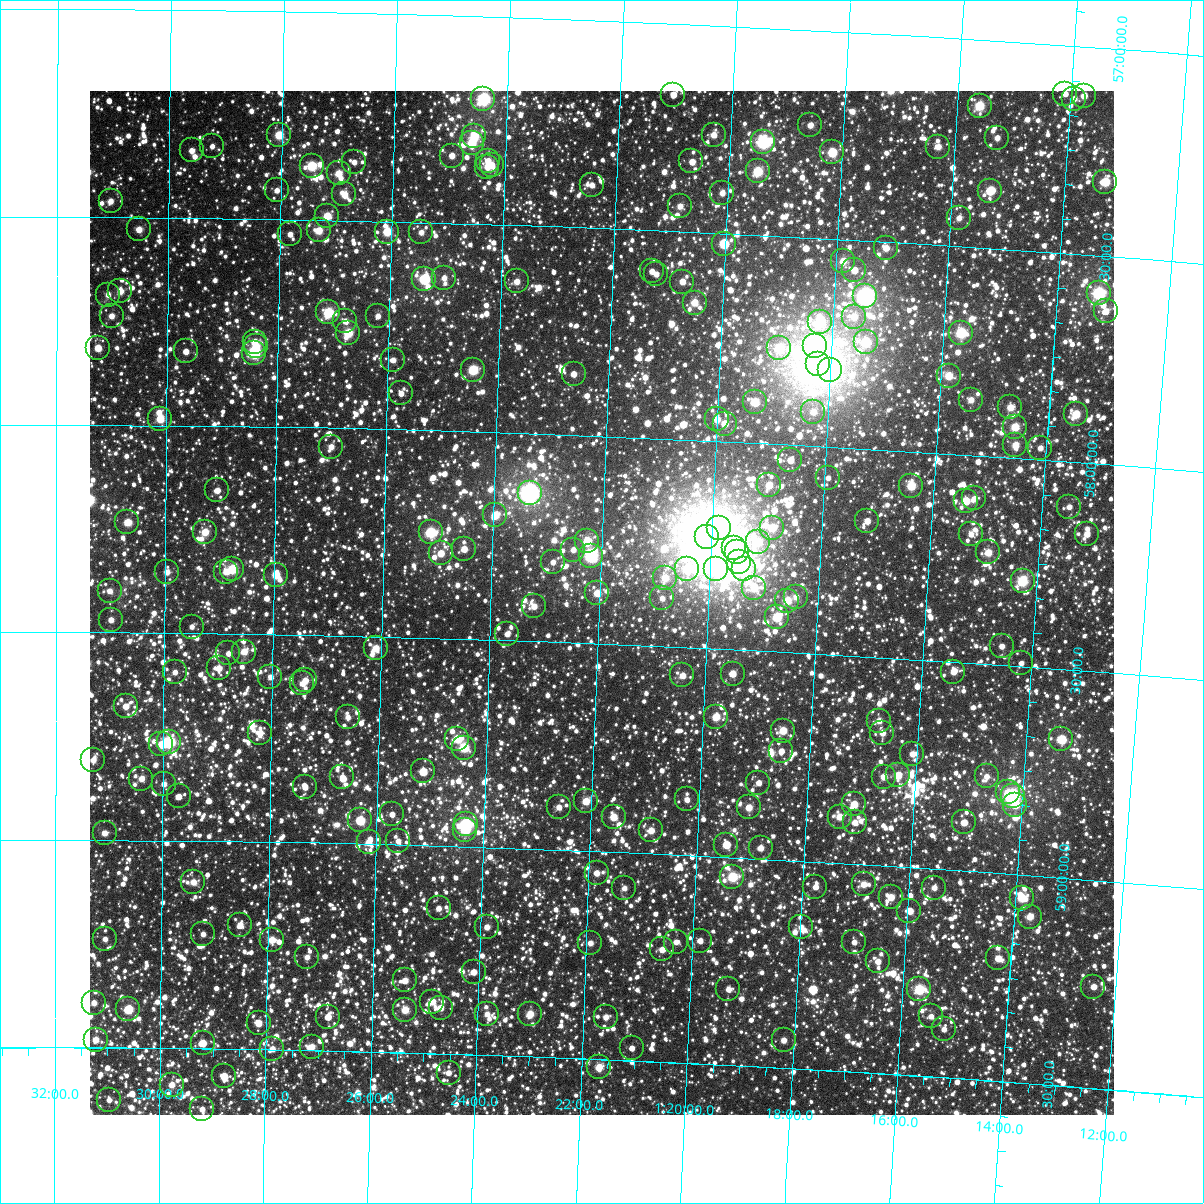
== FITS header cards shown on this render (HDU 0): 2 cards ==
NAXIS1  =                 1024
NAXIS2  =                 1024

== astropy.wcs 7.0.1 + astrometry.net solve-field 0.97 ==
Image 1024 x 1024 px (HDU 0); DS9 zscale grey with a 90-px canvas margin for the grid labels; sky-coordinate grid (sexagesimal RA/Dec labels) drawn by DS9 from the SOLVED WCS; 257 Tycho-2 reference stars matched to detected sources circled (green)
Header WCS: RA---TAN-SIP/DEC--TAN-SIP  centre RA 01:21:58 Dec +58:24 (20.49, +58.40 deg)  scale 8.67 arcsec/px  FOV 148.0' x 148.0'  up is +178 deg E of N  parity flipped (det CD > 0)
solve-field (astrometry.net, Tycho-2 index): VERIFIED the header's WCS against the Tycho-2 star catalogue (verified at 6 index scales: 16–257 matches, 0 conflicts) and refined it, rather than solving blind
Solved WCS: RA---TAN-SIP/DEC--TAN-SIP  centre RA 01:21:58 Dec +58:24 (20.49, +58.40 deg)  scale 8.67 arcsec/px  FOV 148.0' x 148.0'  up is +178 deg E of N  parity flipped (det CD > 0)
The solver's refit moves the header's centre by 0.17 arcsec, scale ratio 1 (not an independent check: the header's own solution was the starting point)
Tycho-2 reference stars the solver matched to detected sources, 257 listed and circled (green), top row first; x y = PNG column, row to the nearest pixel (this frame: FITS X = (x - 90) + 1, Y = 1024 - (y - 91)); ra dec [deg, ICRS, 3 dp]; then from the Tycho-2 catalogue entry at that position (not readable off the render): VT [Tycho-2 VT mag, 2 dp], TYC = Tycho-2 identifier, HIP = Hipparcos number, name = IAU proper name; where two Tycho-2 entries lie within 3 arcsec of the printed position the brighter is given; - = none
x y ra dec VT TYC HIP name
1065 94 18.525 +57.117 11.44 3677-1737-1 - -
673 95 20.262 +57.172 11.38 3678-1769-1 - -
1084 96 18.442 +57.118 10.22 3677-1721-1 - -
483 99 21.105 +57.198 7.58 3678-899-1 6571 -
1074 99 18.484 +57.126 10.73 3677-1881-1 - -
980 106 18.901 +57.158 8.78 3677-1635-1 5887 -
810 125 19.647 +57.229 10.27 3677-1571-1 - -
279 135 22.011 +57.297 9.09 3678-1225-1 - -
714 135 20.074 +57.263 10.47 3678-1149-1 - -
474 136 21.141 +57.289 8.97 3678-1209-1 - -
997 138 18.814 +57.233 10.92 3677-1791-1 - -
763 142 19.852 +57.274 7.62 3677-2031-1 6189 -
472 143 21.151 +57.306 9.52 3678-1407-1 - -
212 146 22.308 +57.327 11.76 3678-691-1 - -
938 147 19.073 +57.263 10.37 3677-1781-1 - -
192 150 22.400 +57.338 10.80 3678-1201-1 - -
832 152 19.543 +57.291 8.79 3677-1649-1 - -
452 156 21.238 +57.337 10.48 3678-1912-1 - -
488 161 21.077 +57.347 10.31 3678-737-1 - -
691 161 20.170 +57.328 10.48 3678-1453-1 6290 -
354 162 21.673 +57.359 11.05 3678-1141-1 - -
492 165 21.058 +57.358 10.72 3678-1105-1 - -
312 166 21.863 +57.370 8.72 3678-1437-1 - -
487 167 21.079 +57.361 10.62 3678-741-1 - -
758 171 19.870 +57.346 8.77 3677-1463-1 - -
339 173 21.742 +57.387 9.76 3678-905-1 - -
1105 182 18.320 +57.321 8.86 3677-1959-1 - -
592 185 20.609 +57.397 10.74 3678-1271-1 - -
277 190 22.017 +57.431 11.27 3678-1991-1 - -
990 191 18.830 +57.361 9.74 3677-1549-1 - -
722 193 20.025 +57.402 10.90 3678-1251-1 - -
344 194 21.714 +57.437 10.01 3678-1535-1 6747 -
111 201 22.760 +57.461 10.69 3678-985-1 - -
680 206 20.211 +57.439 10.33 3678-675-1 - -
327 216 21.789 +57.490 9.47 3678-1529-1 - -
959 218 18.962 +57.431 10.61 3677-1365-1 - -
139 229 22.633 +57.529 10.23 3678-1049-1 - -
319 230 21.825 +57.525 9.63 3678-1379-1 - -
387 232 21.518 +57.524 9.18 3678-1041-1 - -
421 232 21.366 +57.524 10.67 3678-1163-1 - -
290 234 21.953 +57.536 11.40 3678-1257-1 - -
724 244 20.006 +57.525 9.98 3678-224-1 - -
886 248 19.278 +57.514 10.22 3677-1181-1 - -
843 261 19.469 +57.551 9.85 3677-1016-1 - -
854 270 19.415 +57.572 11.16 3677-1009-1 - -
652 271 20.324 +57.599 10.92 3678-336-1 - -
656 274 20.304 +57.605 11.18 3678-528-1 - -
444 278 21.257 +57.632 10.80 3678-582-1 - -
424 279 21.345 +57.637 8.66 3678-305-1 - -
517 281 20.930 +57.635 10.26 3678-9-1 - -
682 282 20.185 +57.620 10.44 3678-524-1 - -
120 291 22.713 +57.677 10.09 3678-323-1 - -
1099 293 18.312 +57.589 7.62 3677-784-1 - -
108 295 22.769 +57.687 10.83 3678-399-1 - -
865 296 19.360 +57.632 6.88 3677-1107-1 6027 -
695 303 20.126 +57.669 9.72 3678-338-1 - -
1106 311 18.276 +57.632 10.97 3677-682-1 - -
328 312 21.775 +57.722 8.56 3678-309-1 6775 -
112 316 22.752 +57.738 10.62 3678-290-1 - -
378 316 21.551 +57.728 11.47 3678-310-1 - -
854 317 19.407 +57.683 10.44 3677-1144-1 - -
345 321 21.697 +57.742 10.59 3678-363-1 - -
820 322 19.555 +57.701 8.96 3677-1010-1 - -
348 333 21.683 +57.770 8.99 3678-502-1 - -
961 333 18.919 +57.707 8.28 3677-744-1 - -
255 342 22.105 +57.796 10.06 3678-166-1 - -
866 342 19.346 +57.743 8.98 3677-1118-1 - -
256 346 22.097 +57.807 10.06 3678-291-1 - -
815 346 19.572 +57.760 10.16 3677-1134-1 - -
98 348 22.814 +57.815 9.82 3678-25-1 - -
779 348 19.734 +57.768 9.33 3677-988-1 - -
186 351 22.416 +57.822 10.74 3678-44-1 - -
254 353 22.107 +57.822 8.05 3678-534-1 6871 -
393 360 21.477 +57.833 11.09 3678-382-1 - -
818 364 19.558 +57.803 6.70 3677-992-1 6093 -
473 370 21.113 +57.852 8.65 3678-467-1 - -
830 370 19.500 +57.814 10.58 3677-1131-1 - -
574 374 20.659 +57.853 10.94 3678-551-1 - -
949 376 18.963 +57.812 9.33 3677-755-1 5904 -
401 393 21.438 +57.913 11.69 3678-209-1 - -
971 400 18.856 +57.867 10.28 3677-822-1 - -
755 402 19.833 +57.902 9.38 3677-979-1 - -
1010 407 18.675 +57.879 10.13 3677-580-1 - -
813 412 19.566 +57.918 10.75 3677-1169-1 - -
1076 414 18.377 +57.884 9.20 3677-647-1 - -
160 419 22.529 +57.984 9.33 3678-602-1 - -
717 419 20.001 +57.948 10.36 3678-252-1 - -
725 424 19.965 +57.957 10.37 3677-935-1 - -
1015 427 18.648 +57.925 9.25 3677-798-1 - -
1015 445 18.641 +57.968 9.84 3677-719-1 - -
331 447 21.750 +58.045 10.33 3678-374-1 - -
1040 448 18.527 +57.971 11.07 3677-854-1 - -
790 460 19.658 +58.037 10.83 3677-1171-1 - -
828 478 19.483 +58.075 11.36 3677-1052-1 - -
769 485 19.750 +58.100 9.81 3677-1056-1 - -
911 486 19.102 +58.082 9.08 3677-767-1 - -
217 490 22.264 +58.155 11.26 3682-2225-1 - -
530 493 20.839 +58.143 6.40 3682-2261-1 6486 -
974 498 18.812 +58.103 10.69 3677-713-1 - -
966 501 18.850 +58.111 9.49 3677-913-1 - -
1069 507 18.378 +58.108 10.73 3677-769-1 - -
495 515 20.993 +58.199 9.49 3682-2056-1 - -
867 521 19.293 +58.173 10.72 3681-1750-1 - -
127 522 22.674 +58.234 9.64 3682-2036-1 - -
719 528 19.966 +58.208 7.04 3681-1736-1 6229 -
772 528 19.725 +58.202 9.61 3681-1664-1 - -
205 532 22.319 +58.256 9.64 3682-2112-1 - -
431 532 21.286 +58.245 8.41 3682-2284-1 6637 -
971 534 18.817 +58.190 11.01 3681-97-1 - -
1087 534 18.288 +58.170 10.80 3681-21-1 - -
707 537 20.020 +58.232 5.07 3682-2389-1 6242 -
587 541 20.567 +58.254 9.33 3682-2087-1 - -
758 542 19.786 +58.238 9.75 3681-1617-1 6170 -
734 548 19.892 +58.256 9.50 3681-1437-1 - -
464 549 21.130 +58.283 10.52 3682-2093-1 - -
573 550 20.630 +58.276 11.04 3682-1306-1 - -
737 552 19.880 +58.264 10.22 3681-1596-1 - -
988 552 18.731 +58.231 9.73 3681-1217-1 - -
441 553 21.235 +58.295 9.92 3682-1768-1 - -
591 556 20.547 +58.290 7.84 3682-2063-1 6399 -
553 562 20.721 +58.308 11.16 3682-2147-1 - -
739 562 19.868 +58.288 10.05 3681-1449-1 - -
232 569 22.191 +58.344 8.88 3682-1738-1 - -
687 569 20.105 +58.312 9.96 3682-1706-1 - -
716 569 19.973 +58.309 8.88 3681-1666-1 6231 -
744 569 19.846 +58.306 9.94 3681-1929-1 - -
167 572 22.491 +58.353 10.62 3682-2083-1 - -
226 572 22.220 +58.350 10.16 3682-2380-1 - -
276 575 21.991 +58.356 9.58 3682-2382-1 - -
665 578 20.204 +58.334 9.86 3682-2291-1 - -
1023 581 18.566 +58.294 8.47 3681-1130-1 5789 -
754 588 19.793 +58.349 9.91 3681-1266-1 - -
110 591 22.753 +58.400 10.48 3682-1386-1 - -
597 593 20.514 +58.378 9.90 3682-1600-1 - -
796 597 19.599 +58.365 10.59 3681-1632-1 - -
662 598 20.213 +58.384 11.27 3682-2378-1 - -
787 601 19.638 +58.375 9.57 3681-1341-1 - -
534 606 20.801 +58.416 10.40 3682-976-1 - -
777 617 19.682 +58.416 9.06 3681-1551-1 - -
111 620 22.746 +58.470 10.64 3682-1774-1 - -
192 627 22.374 +58.484 11.11 3682-2254-1 - -
507 634 20.919 +58.484 11.05 3682-1458-1 - -
1002 646 18.642 +58.454 10.90 3681-726-1 - -
376 648 21.524 +58.528 10.40 3682-1298-1 - -
244 652 22.132 +58.543 9.95 3682-138-1 - -
228 653 22.203 +58.547 11.24 3682-1470-1 - -
1021 663 18.547 +58.491 11.32 3681-733-1 - -
219 668 22.245 +58.584 10.46 3682-1366-1 - -
175 672 22.450 +58.594 10.86 3682-2176-1 - -
953 672 18.856 +58.523 10.75 3681-498-1 - -
733 674 19.873 +58.558 10.24 3681-1573-1 - -
682 675 20.104 +58.568 10.31 3682-1318-1 - -
270 677 22.007 +58.602 10.59 3682-42-1 - -
305 680 21.846 +58.609 10.77 3682-1932-1 - -
302 683 21.859 +58.617 10.54 3682-1672-1 - -
126 706 22.676 +58.677 10.66 3682-1722-1 - -
348 717 21.645 +58.696 10.93 3682-1888-1 - -
716 717 19.940 +58.663 9.53 3681-1642-1 - -
879 721 19.185 +58.652 10.44 3681-537-1 - -
783 731 19.626 +58.688 9.80 3681-1827-1 - -
260 733 22.050 +58.738 10.95 3682-1896-1 - -
882 733 19.167 +58.680 10.88 3681-952-1 - -
457 739 21.134 +58.741 9.37 3682-120-1 - -
1061 739 18.336 +58.668 9.00 3681-1114-1 - -
169 742 22.475 +58.762 7.89 3682-1158-1 6985 -
161 744 22.508 +58.767 10.29 3682-1166-1 - -
464 748 21.102 +58.761 8.83 3682-1438-1 - -
781 751 19.629 +58.738 11.39 3681-1318-1 - -
912 754 19.022 +58.727 11.07 3681-824-1 - -
93 760 22.824 +58.807 10.97 3682-1242-1 - -
423 771 21.289 +58.822 11.15 3682-186-1 - -
898 775 19.081 +58.780 9.70 3681-286-1 - -
987 776 18.671 +58.769 10.95 3681-748-1 - -
342 777 21.665 +58.840 11.29 3682-2210-1 - -
884 777 19.147 +58.785 10.27 3681-416-1 - -
141 779 22.600 +58.851 10.52 3682-648-1 - -
758 783 19.728 +58.817 11.09 3681-1901-1 - -
164 784 22.495 +58.864 10.83 3682-184-1 - -
305 787 21.837 +58.866 11.06 3682-588-1 - -
1008 792 18.567 +58.803 10.57 3681-756-1 - -
179 796 22.425 +58.894 11.18 3682-992-1 - -
1013 796 18.544 +58.812 7.23 3681-929-1 5784 -
687 799 20.057 +58.866 10.73 3682-74-1 - -
586 801 20.527 +58.880 9.60 3682-870-1 - -
854 804 19.278 +58.857 9.64 3681-899-1 - -
1015 805 18.529 +58.832 9.97 3681-789-1 - -
559 807 20.652 +58.897 11.14 3682-1360-1 - -
749 807 19.767 +58.878 9.95 3681-1639-1 - -
392 814 21.428 +58.927 11.38 3682-734-2 - -
614 817 20.395 +58.916 9.79 3682-614-1 - -
840 817 19.342 +58.888 9.85 3681-1399-1 - -
360 820 21.576 +58.944 9.38 3682-914-1 - -
855 822 19.270 +58.900 10.76 3681-1215-1 - -
964 822 18.762 +58.883 10.40 3681-441-1 - -
466 824 21.084 +58.946 7.89 3682-1466-1 6562 -
465 830 21.085 +58.960 9.33 3682-1502-1 - -
651 830 20.218 +58.944 10.37 3682-1172-1 - -
105 833 22.770 +58.983 10.60 3682-840-1 - -
398 841 21.397 +58.991 11.14 3682-1544-1 - -
369 842 21.533 +58.996 10.65 3682-266-1 - -
726 845 19.863 +58.970 10.31 3681-1778-1 - -
761 848 19.702 +58.974 10.53 3681-1561-1 - -
597 873 20.463 +59.052 10.58 3682-1338-1 - -
732 877 19.827 +59.047 8.74 3681-1420-1 6181 -
193 882 22.351 +59.099 10.06 3682-742-1 - -
864 884 19.212 +59.047 10.17 3681-1123-1 - -
815 887 19.436 +59.060 10.69 3681-1558-1 - -
624 888 20.331 +59.086 11.16 3682-1912-1 - -
934 888 18.881 +59.045 10.90 3681-719-1 - -
891 897 19.081 +59.074 10.41 3681-322-1 - -
1022 898 18.470 +59.055 9.27 3681-746-1 5755 -
439 908 21.199 +59.150 10.99 3682-242-1 - -
909 911 18.990 +59.104 10.89 3681-178-1 - -
1030 917 18.424 +59.099 10.10 3681-14-1 - -
240 925 22.130 +59.201 10.44 3682-444-1 - -
487 927 20.970 +59.192 10.85 3682-156-1 - -
801 927 19.493 +59.159 10.86 3681-1336-1 - -
203 934 22.304 +59.224 11.27 3682-732-1 - -
105 939 22.765 +59.238 11.03 3682-518-1 - -
272 940 21.979 +59.236 10.01 3682-632-1 6831 -
700 941 19.964 +59.204 11.03 3681-1821-1 - -
676 942 20.078 +59.210 11.60 3682-774-1 - -
854 942 19.240 +59.188 11.30 3681-650-1 - -
590 943 20.480 +59.221 10.64 3682-628-1 - -
662 949 20.141 +59.229 10.84 3682-158-1 - -
307 957 21.812 +59.276 10.91 3682-364-1 - -
998 958 18.559 +59.205 10.80 3681-392-1 - -
878 961 19.124 +59.231 10.57 3681-1036-1 - -
474 972 21.025 +59.301 10.78 3682-1927-1 - -
405 980 21.347 +59.326 10.92 3682-1745-1 - -
1093 987 18.103 +59.256 10.65 3681-338-1 - -
728 989 19.819 +59.318 11.22 3681-1737-1 - -
919 989 18.920 +59.292 8.56 3681-419-1 5890 -
432 1002 21.215 +59.375 10.48 3682-1403-1 - -
94 1003 22.816 +59.392 10.69 3682-1531-1 - -
441 1008 21.175 +59.390 10.63 3682-1887-1 - -
128 1009 22.652 +59.407 9.10 3682-1535-1 - -
405 1010 21.343 +59.397 9.65 3682-1257-1 - -
487 1014 20.955 +59.401 10.88 3682-1683-1 - -
530 1014 20.751 +59.397 9.74 3682-1763-1 - -
931 1016 18.858 +59.354 10.85 3681-352-1 - -
328 1017 21.707 +59.418 10.67 3682-1561-1 - -
606 1017 20.393 +59.398 10.78 3682-1427-1 - -
259 1023 22.035 +59.436 10.15 3682-1595-1 - -
944 1029 18.793 +59.384 11.54 3681-772-1 - -
96 1040 22.806 +59.481 10.15 3682-1599-1 - -
784 1040 19.546 +59.433 10.58 3681-1567-1 - -
203 1043 22.299 +59.487 10.01 3682-501-1 - -
312 1047 21.780 +59.491 10.32 3682-1233-1 - -
632 1048 20.264 +59.470 11.70 3682-1093-1 - -
272 1049 21.968 +59.498 10.70 3682-1097-1 - -
599 1067 20.415 +59.519 9.78 3682-479-1 - -
449 1073 21.128 +59.545 11.05 3682-1645-1 - -
224 1076 22.194 +59.565 10.24 3682-1283-1 - -
172 1085 22.444 +59.588 10.42 3682-531-1 - -
109 1100 22.739 +59.625 11.20 3682-503-1 - -
202 1109 22.297 +59.645 10.90 3682-1877-1 - -